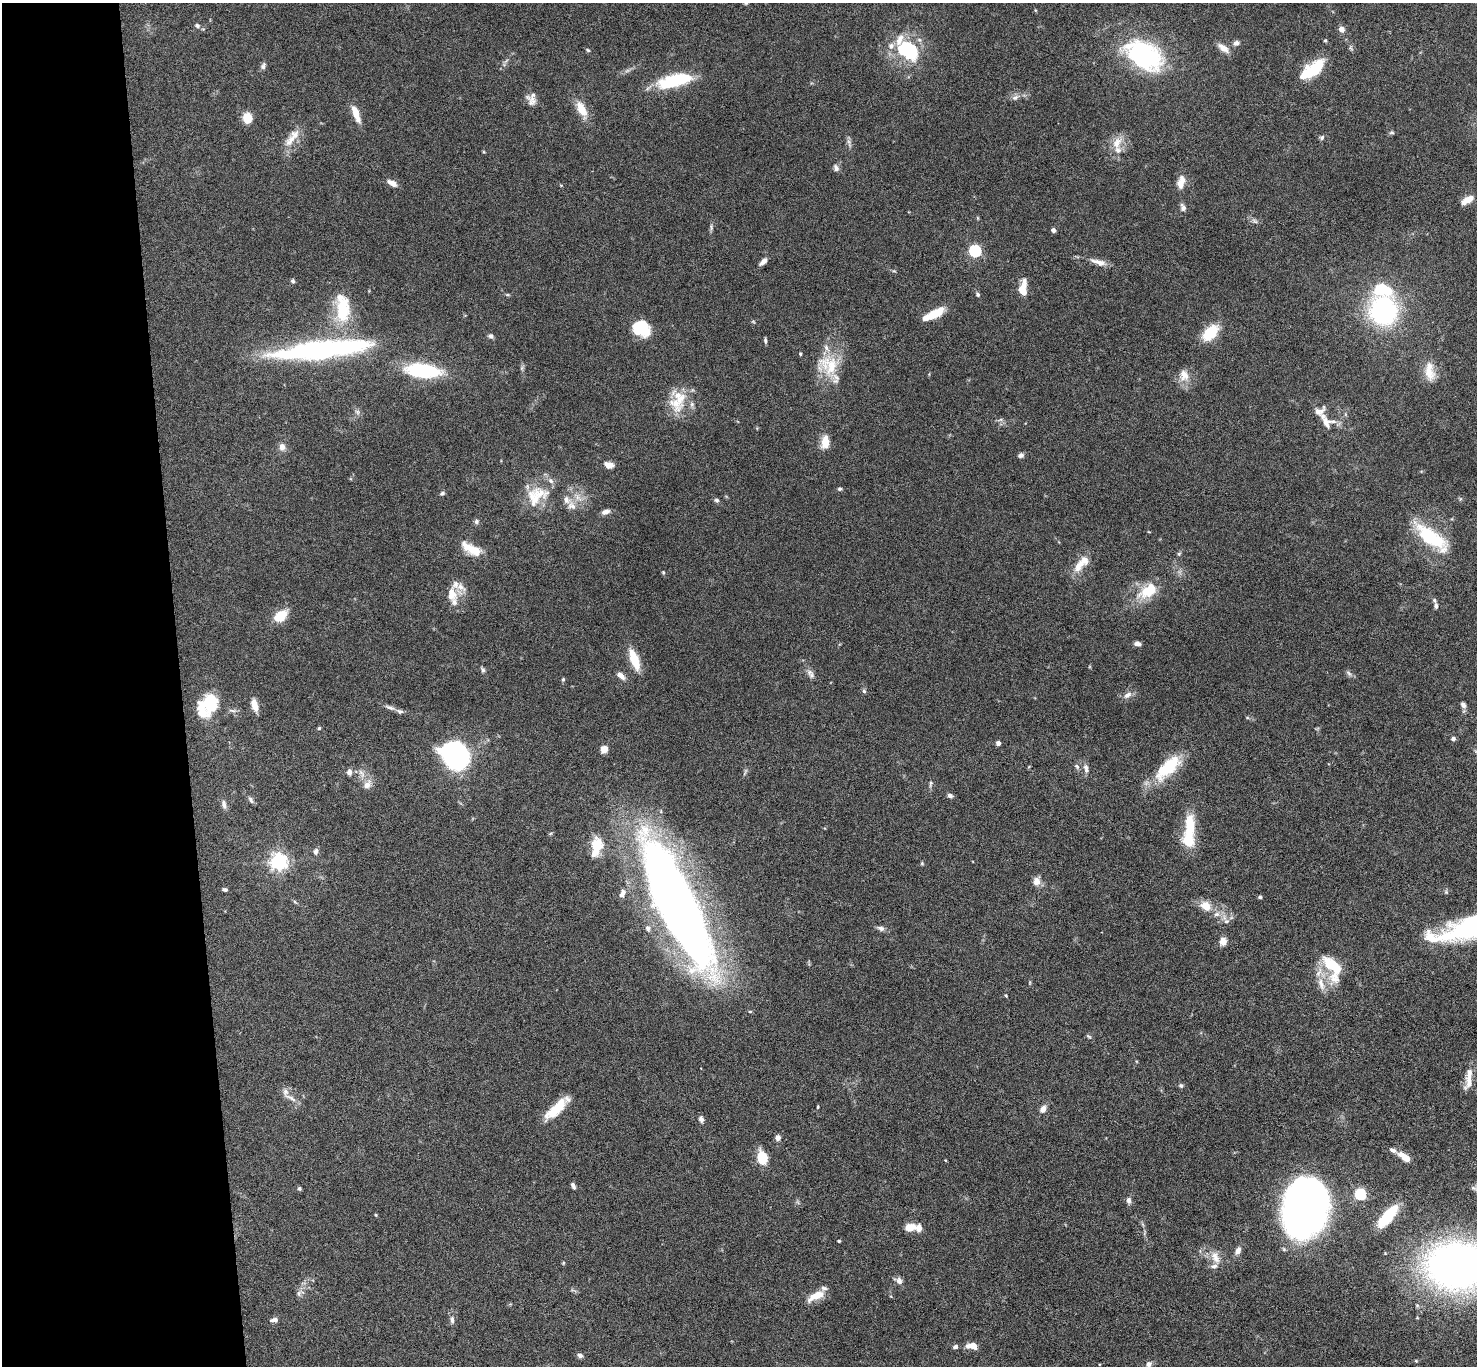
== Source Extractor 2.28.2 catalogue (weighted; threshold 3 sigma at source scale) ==
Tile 4 of 3 x 3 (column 1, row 2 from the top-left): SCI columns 2-1476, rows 1546-2909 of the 4427 x 4397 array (HDU 1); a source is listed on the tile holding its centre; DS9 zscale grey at full resolution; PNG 1479 x 1368 px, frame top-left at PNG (2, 3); no overlay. Shown black and unused: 12% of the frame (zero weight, under 4 of 8 exposures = <1% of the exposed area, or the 3 px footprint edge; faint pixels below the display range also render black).
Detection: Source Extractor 2.28.2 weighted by HDU 2 'WHT'; one run over the whole footprint, this tile lists its part. Background 0.0565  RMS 0.0038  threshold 0.0154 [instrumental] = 3 sigma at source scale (4.09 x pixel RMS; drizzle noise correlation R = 1.36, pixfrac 0.8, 0.05/0.05 arcsec/px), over >= 5 px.
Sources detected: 207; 2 too faint to see at this stretch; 6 inside a brighter object's white glare — not listed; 34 inside a brighter listed object's ellipse — not listed separately; the other 165 listed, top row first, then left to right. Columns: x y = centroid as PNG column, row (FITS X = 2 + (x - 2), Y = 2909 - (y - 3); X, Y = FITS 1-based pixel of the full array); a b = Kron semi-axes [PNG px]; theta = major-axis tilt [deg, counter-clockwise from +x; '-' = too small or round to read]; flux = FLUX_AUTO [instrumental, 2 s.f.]
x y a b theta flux
746 3 5 4 - 0.42
1035 10 5 3 - 0.31
197 26 8 6 -21 1
1342 29 6 5 - 2.6
1325 41 5 4 - 0.45
1236 43 8 7 - 1.2
1223 48 17 7 -37 2.9
588 50 6 4 -28 0.49
904 50 23 19 -56 17
1144 55 48 29 -29 49
506 61 9 3 45 0.66
263 66 10 6 68 1
1312 70 29 13 37 15
675 81 37 13 13 22
1015 97 11 7 27 1.5
532 101 18 10 -52 2.7
582 109 23 10 -65 5.8
355 114 22 8 -66 4.3
247 118 10 8 -76 6.3
1392 133 8 4 0 0.55
1322 137 7 6 - 0.7
290 140 22 11 52 4.6
1117 143 18 12 65 4.7
836 168 8 7 - 1.3
392 183 11 5 -28 2.5
1180 183 13 8 -79 2.9
561 185 5 3 - 0.29
1467 200 12 6 28 4.4
1183 207 10 6 -68 1.3
1255 221 8 4 -37 0.8
711 227 10 4 -86 0.72
1053 230 4 4 - 1.5
975 251 6 5 - 49
763 261 11 5 43 1.8
1100 263 20 8 -18 3
293 281 6 5 - 0.65
1023 288 18 8 85 5.9
978 295 6 5 - 0.65
342 308 40 19 -87 17
1384 311 30 27 -74 53
934 314 24 8 27 8.1
641 328 17 14 -30 14
1210 333 18 11 47 12
491 336 7 6 - 0.98
765 340 7 4 -85 0.62
315 347 109 18 4 82
829 365 32 28 -11 14
522 368 7 5 61 0.64
423 370 40 15 -7 26
1429 371 25 11 -84 5.8
1184 375 17 13 -89 4.1
676 403 32 19 -66 9.1
357 412 7 6 - 0.94
1000 420 7 4 19 0.63
1326 422 16 8 -65 2.8
825 442 11 7 84 6.6
282 447 9 8 - 2.1
1021 455 7 6 - 1.1
609 465 10 7 -18 2.8
840 489 5 5 - 0.57
442 493 7 5 20 0.67
578 497 16 8 -53 3.3
534 498 33 21 82 10
1460 499 6 4 72 0.45
717 500 7 6 - 0.72
572 506 14 12 -46 3.1
606 512 9 6 21 1.8
476 522 7 6 - 0.82
1429 535 41 14 -43 23
471 549 25 10 -29 7.1
1179 554 6 5 - 0.52
1079 566 24 11 60 5.1
663 572 4 4 - 0.37
1148 591 28 16 32 11
452 594 19 12 -86 5.2
1436 605 8 5 -85 0.88
281 616 17 10 38 6.9
1137 644 6 5 - 1.7
634 659 24 9 -70 8.5
483 669 8 5 -54 0.72
1349 673 10 5 -52 0.95
812 675 9 7 65 1.2
621 676 10 5 -42 2.3
563 679 6 4 69 0.5
864 691 6 5 - 0.59
1127 695 13 7 33 1.9
210 704 22 17 -87 14
254 705 12 6 -75 4.2
1463 705 7 5 -59 1.2
390 707 17 5 -19 1.5
233 710 12 4 -3 0.94
319 728 4 4 - 0.44
1453 739 5 5 - 0.95
998 743 5 5 - 1
604 749 7 6 - 3.2
455 755 24 19 -48 74
1077 766 8 5 -50 0.9
1086 768 14 7 -76 1.7
1168 768 40 16 45 16
349 772 6 6 - 1.7
745 772 12 3 67 0.63
362 773 14 7 -62 2
931 783 10 5 76 0.8
367 785 14 9 56 2.8
950 796 8 5 -14 0.96
251 800 9 5 -60 0.96
224 804 12 6 -83 1.4
1190 826 30 13 89 12
551 833 6 4 19 0.41
596 846 23 12 86 9.1
315 851 8 6 81 1.2
279 862 6 6 - 150
922 863 5 5 - 0.42
1037 881 12 9 79 2.5
225 889 6 4 -7 0.69
1446 892 7 4 -46 0.5
622 894 12 7 65 1.9
1260 897 4 3 - 0.79
295 902 7 4 -37 0.52
675 905 119 34 -63 400
1206 906 14 11 -33 4.7
1226 921 9 7 16 1.5
648 928 7 6 - 1.2
881 928 10 6 -17 1.2
1430 937 22 15 -31 6.6
1223 941 10 9 - 2.3
1331 964 25 14 -35 10
1321 984 22 9 -73 4.4
1006 996 5 3 - 0.33
1089 1036 9 4 -40 0.59
1469 1075 32 7 77 4
1181 1086 6 6 - 0.74
291 1098 23 5 -27 2
818 1107 6 3 82 0.35
556 1109 31 10 44 9.6
1043 1109 8 6 58 2.5
701 1119 8 6 -75 1.2
778 1138 5 5 - 2.1
1393 1150 10 6 -21 1.2
762 1156 12 10 -69 7.3
1405 1157 12 5 -36 5.5
945 1160 4 3 - 0.27
573 1186 7 4 -64 1
299 1189 5 5 - 0.56
1360 1194 5 5 - 37
1129 1200 9 6 -87 1.3
1306 1206 46 33 80 260
376 1215 4 4 - 0.36
1387 1216 29 10 50 13
910 1227 9 6 14 5.6
839 1241 3 3 - 0.42
1238 1251 10 7 62 1.9
1215 1257 19 11 -69 4
563 1263 5 4 - 0.35
1458 1266 43 32 -2 250
899 1281 10 7 -35 1.6
299 1293 12 7 47 1.6
816 1296 20 8 27 5.8
274 1320 10 6 5 1.4
452 1320 11 5 -89 1.3
972 1346 12 6 -6 3.5
955 1347 6 5 - 0.85
580 1355 8 5 -31 1.1
1416 1361 6 3 -19 0.33
1148 1364 7 6 - 1.3
Isophote crosses this tile's border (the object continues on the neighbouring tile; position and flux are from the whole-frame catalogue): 2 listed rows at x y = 746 3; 1458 1266